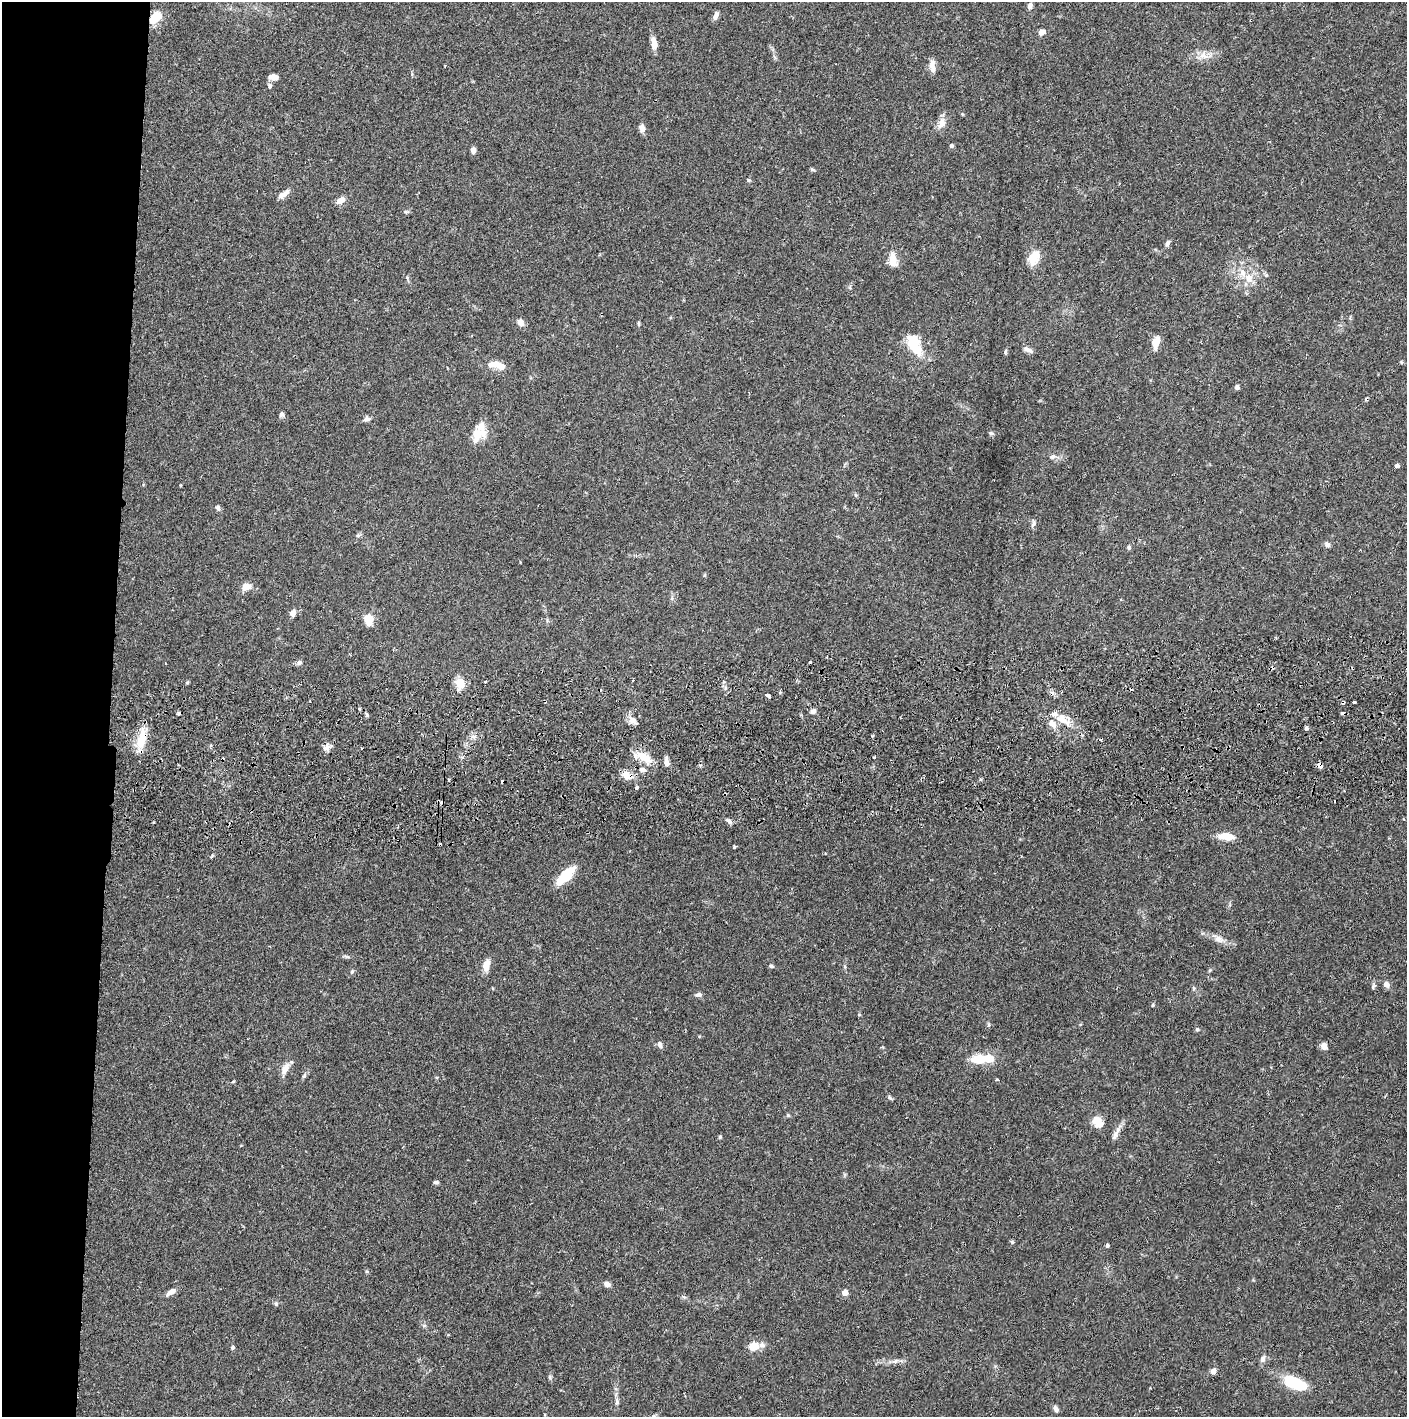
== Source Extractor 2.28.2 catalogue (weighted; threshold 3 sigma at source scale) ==
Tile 4 of 3 x 3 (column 1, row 2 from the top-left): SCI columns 5-1409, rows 1471-2885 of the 4226 x 4357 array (HDU 1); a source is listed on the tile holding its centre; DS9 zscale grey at full resolution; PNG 1409 x 1419 px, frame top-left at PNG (2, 2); no overlay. Shown black and unused: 8% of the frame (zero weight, under 2 of 3 exposures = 3% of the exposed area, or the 3 px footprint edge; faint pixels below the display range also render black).
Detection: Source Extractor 2.28.2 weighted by HDU 2 'WHT'; one run over the whole footprint, this tile lists its part. Background 0.0679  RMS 0.0048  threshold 0.0218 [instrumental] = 3 sigma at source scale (4.5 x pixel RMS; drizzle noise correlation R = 1.50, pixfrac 1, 0.05/0.05 arcsec/px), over >= 5 px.
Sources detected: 131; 2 inside a brighter object's white glare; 9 cosmic-ray / hot-pixel residue — not listed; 6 inside a brighter listed object's ellipse — not listed separately; the other 114 listed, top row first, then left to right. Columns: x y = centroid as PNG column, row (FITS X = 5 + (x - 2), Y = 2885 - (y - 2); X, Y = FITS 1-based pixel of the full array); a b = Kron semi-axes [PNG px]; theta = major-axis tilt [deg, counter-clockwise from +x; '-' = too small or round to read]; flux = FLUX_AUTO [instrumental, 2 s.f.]
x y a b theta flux
1030 6 7 5 70 1.6
716 15 9 5 70 2.3
156 17 14 10 47 7.7
1042 32 7 5 25 2.9
654 43 14 6 -86 4
1203 55 12 10 -38 3.7
932 66 16 7 -83 3.1
273 77 10 6 -5 2.8
269 86 8 6 -79 1.1
941 123 16 9 70 3.8
642 128 9 7 -81 2.5
951 146 5 4 - 1
473 150 7 5 86 1.9
812 169 6 5 - 0.67
749 180 5 5 - 0.61
283 194 15 6 34 3.1
341 200 12 7 34 2.9
406 212 7 5 -7 0.75
1167 243 9 5 62 1.3
1034 258 19 13 62 7.2
893 260 18 10 -79 5.3
1266 275 5 5 - 0.62
1249 278 13 10 -58 5.3
520 322 9 7 -63 2.3
639 324 7 3 -89 0.63
1156 342 16 8 76 4.7
914 345 29 13 -63 14
1028 350 13 6 -28 1.8
1005 351 7 3 89 0.69
493 364 14 8 7 3.9
1237 387 6 5 - 1.1
281 414 7 6 - 1.2
367 419 8 6 14 1.5
991 433 7 4 -17 0.78
476 434 21 12 81 6.7
1053 456 8 6 22 1.5
1397 466 5 4 - 1.3
218 508 7 5 -62 1.2
1033 523 9 6 71 1.5
358 535 6 5 - 0.85
1327 544 8 6 -34 1.3
1129 547 5 5 - 0.87
246 587 11 7 10 4
293 613 8 6 68 2.5
368 620 10 9 - 7.4
1276 638 3 2 - 0.5
827 656 3 2 - 2.1
809 662 3 3 - 1.1
299 663 7 6 - 1.1
187 682 5 3 - 0.48
460 683 13 10 -85 6.4
768 696 5 3 - 3.5
1343 702 4 3 - 0.92
813 712 8 6 28 1.3
366 714 7 4 -90 0.73
633 720 13 8 -44 2.8
1064 720 26 7 -26 5.8
1053 724 12 7 -48 3.6
1306 728 3 3 - 1.8
873 736 4 2 - 0.54
473 737 7 4 -1 1.2
141 739 25 10 75 11
326 747 11 8 41 2.3
361 748 3 2 - 0.55
642 756 18 10 -37 7.6
874 757 3 2 - 0.74
666 762 12 5 -87 2.4
1320 766 5 4 - 3.3
643 770 8 5 -1 1.3
627 775 14 8 -26 5.2
637 787 3 3 - 3.7
729 821 9 4 -37 1.2
398 826 4 3 - 0.49
1227 836 16 7 -6 7.1
734 847 5 4 - 0.47
566 875 18 7 45 19
1219 939 13 9 -26 3.1
486 965 17 8 79 3.5
771 966 6 4 -18 0.83
352 972 7 4 63 0.75
1386 984 8 7 - 2
1194 988 6 5 - 0.79
698 995 8 5 9 1.5
1153 1005 4 4 - 0.54
859 1015 4 3 - 0.45
1197 1029 5 4 - 0.73
660 1044 8 5 -71 1.4
1324 1046 8 6 -67 2.6
979 1059 13 8 2 13
285 1069 15 8 62 3.8
304 1076 6 5 - 0.79
996 1079 3 3 - 0.84
233 1082 5 3 - 0.42
890 1098 8 4 -48 0.77
788 1115 5 4 - 0.63
1097 1122 14 10 -63 5.9
1116 1132 22 6 63 2.8
720 1137 5 4 - 0.61
436 1182 6 4 -6 1
1012 1242 5 5 - 0.68
1107 1245 4 4 - 0.97
607 1284 6 5 - 2.6
171 1292 12 6 34 2.6
845 1293 4 4 - 6.2
276 1304 6 5 - 0.82
753 1346 8 6 17 11
232 1347 5 4 - 1
1263 1359 8 7 - 1.8
895 1362 7 4 1 1.3
1213 1371 8 6 54 2
550 1377 7 4 -89 0.76
1297 1385 18 12 -21 15
617 1402 8 5 -85 1.2
1056 1409 9 5 -57 1.5
Overlapping masked pixels (flux is a lower limit): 5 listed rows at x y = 156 17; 1343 702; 141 739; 1320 766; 627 775
Unlisted compact peaks at least as high as the median listed source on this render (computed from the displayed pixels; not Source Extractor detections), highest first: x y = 1354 702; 1373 986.